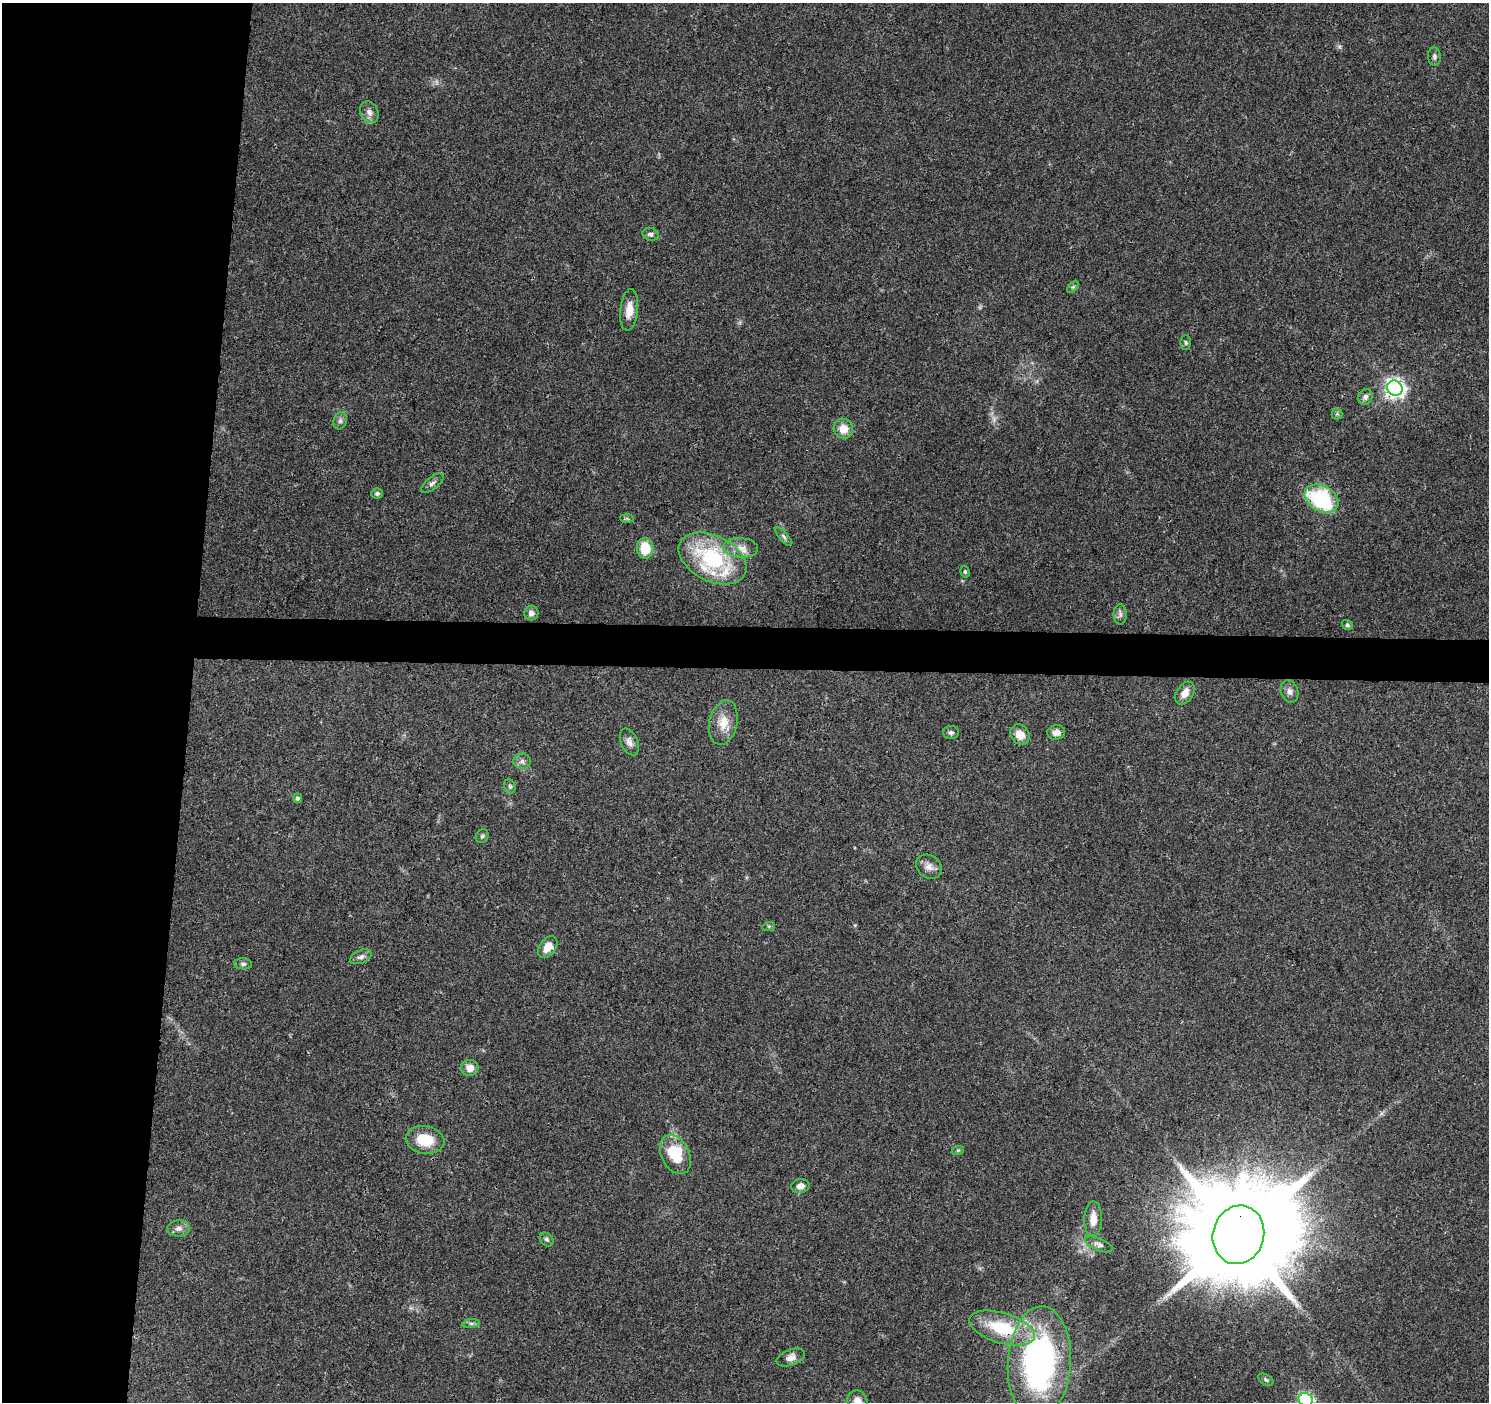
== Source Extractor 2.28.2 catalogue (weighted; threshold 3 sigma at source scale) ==
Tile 4 of 3 x 3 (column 1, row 2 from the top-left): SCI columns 1-1487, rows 1628-3027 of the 4471 x 4709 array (HDU 1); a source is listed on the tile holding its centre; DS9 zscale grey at full resolution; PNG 1491 x 1404 px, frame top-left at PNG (2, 3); each listed source drawn as its Kron ellipse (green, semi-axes under 4 px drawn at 4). Shown black and unused: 15% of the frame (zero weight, under 3 of 4 exposures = <1% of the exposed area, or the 3 px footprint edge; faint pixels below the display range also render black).
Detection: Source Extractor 2.28.2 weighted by HDU 2 'WHT'; one run over the whole footprint, this tile lists its part. Background 0.0484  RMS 0.0039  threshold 0.0174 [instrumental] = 3 sigma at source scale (4.5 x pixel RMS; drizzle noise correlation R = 1.50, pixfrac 1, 0.0396/0.0396 arcsec/px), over >= 5 px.
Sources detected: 58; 1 too faint to see at this stretch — neither listed nor drawn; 1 inside a brighter listed object's ellipse — not listed separately; the other 56 listed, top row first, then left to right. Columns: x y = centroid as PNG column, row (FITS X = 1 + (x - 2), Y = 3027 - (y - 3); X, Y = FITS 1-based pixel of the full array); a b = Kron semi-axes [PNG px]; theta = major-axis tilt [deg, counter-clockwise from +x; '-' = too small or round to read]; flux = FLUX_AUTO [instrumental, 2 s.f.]
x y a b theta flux
1434 57 9 6 -85 1.1
369 112 11 9 -65 2.2
650 234 8 6 -18 1
1073 287 7 4 44 0.69
629 310 21 9 84 4.9
1186 343 7 5 -89 0.71
1395 388 8 7 - 180
1365 397 8 7 - 1.5
1337 414 5 5 - 0.56
340 421 9 6 76 1.2
843 429 10 9 - 5
432 483 13 6 39 1.5
377 493 6 5 - 1.1
1322 499 18 12 -30 36
627 518 7 4 -2 0.58
784 537 11 4 -50 1.1
645 548 10 8 -83 9.7
741 548 17 9 -4 4.1
712 558 36 23 -27 39
965 572 6 4 -74 0.57
531 613 7 7 - 2
1120 614 10 6 -90 1.4
1347 625 5 4 - 0.61
1290 691 11 8 -71 2
1185 693 12 8 58 3.5
723 723 22 14 78 6.3
1056 732 9 7 9 2.4
951 733 8 6 1 1.2
1020 735 11 9 -52 4.6
629 742 14 8 -66 2.3
522 761 9 7 2 1.6
510 786 7 5 -68 0.83
297 798 5 4 - 0.85
482 836 7 6 - 0.88
929 867 14 11 -36 2.9
769 926 6 4 18 0.45
548 947 12 8 53 4.8
361 957 11 6 23 1.6
243 964 9 5 -6 1
470 1068 8 8 - 3.3
425 1140 19 14 -8 12
958 1150 6 4 18 0.53
675 1155 21 14 -63 15
800 1186 9 7 10 2.6
1093 1219 18 9 89 4.2
179 1228 11 8 1 2
1238 1235 29 25 74 12000
547 1239 8 6 -45 1
1099 1244 15 6 -22 1.5
471 1323 9 4 7 0.97
1002 1328 34 15 -17 21
791 1357 14 8 19 2.4
1039 1363 56 31 86 110
1266 1380 8 5 -31 0.71
1306 1400 7 6 - 73
857 1401 10 9 - 3
Overlapping masked pixels (flux is a lower limit): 2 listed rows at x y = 1238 1235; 1002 1328
Isophote crosses this tile's border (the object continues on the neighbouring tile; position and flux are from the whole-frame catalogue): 2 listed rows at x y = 1306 1400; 857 1401